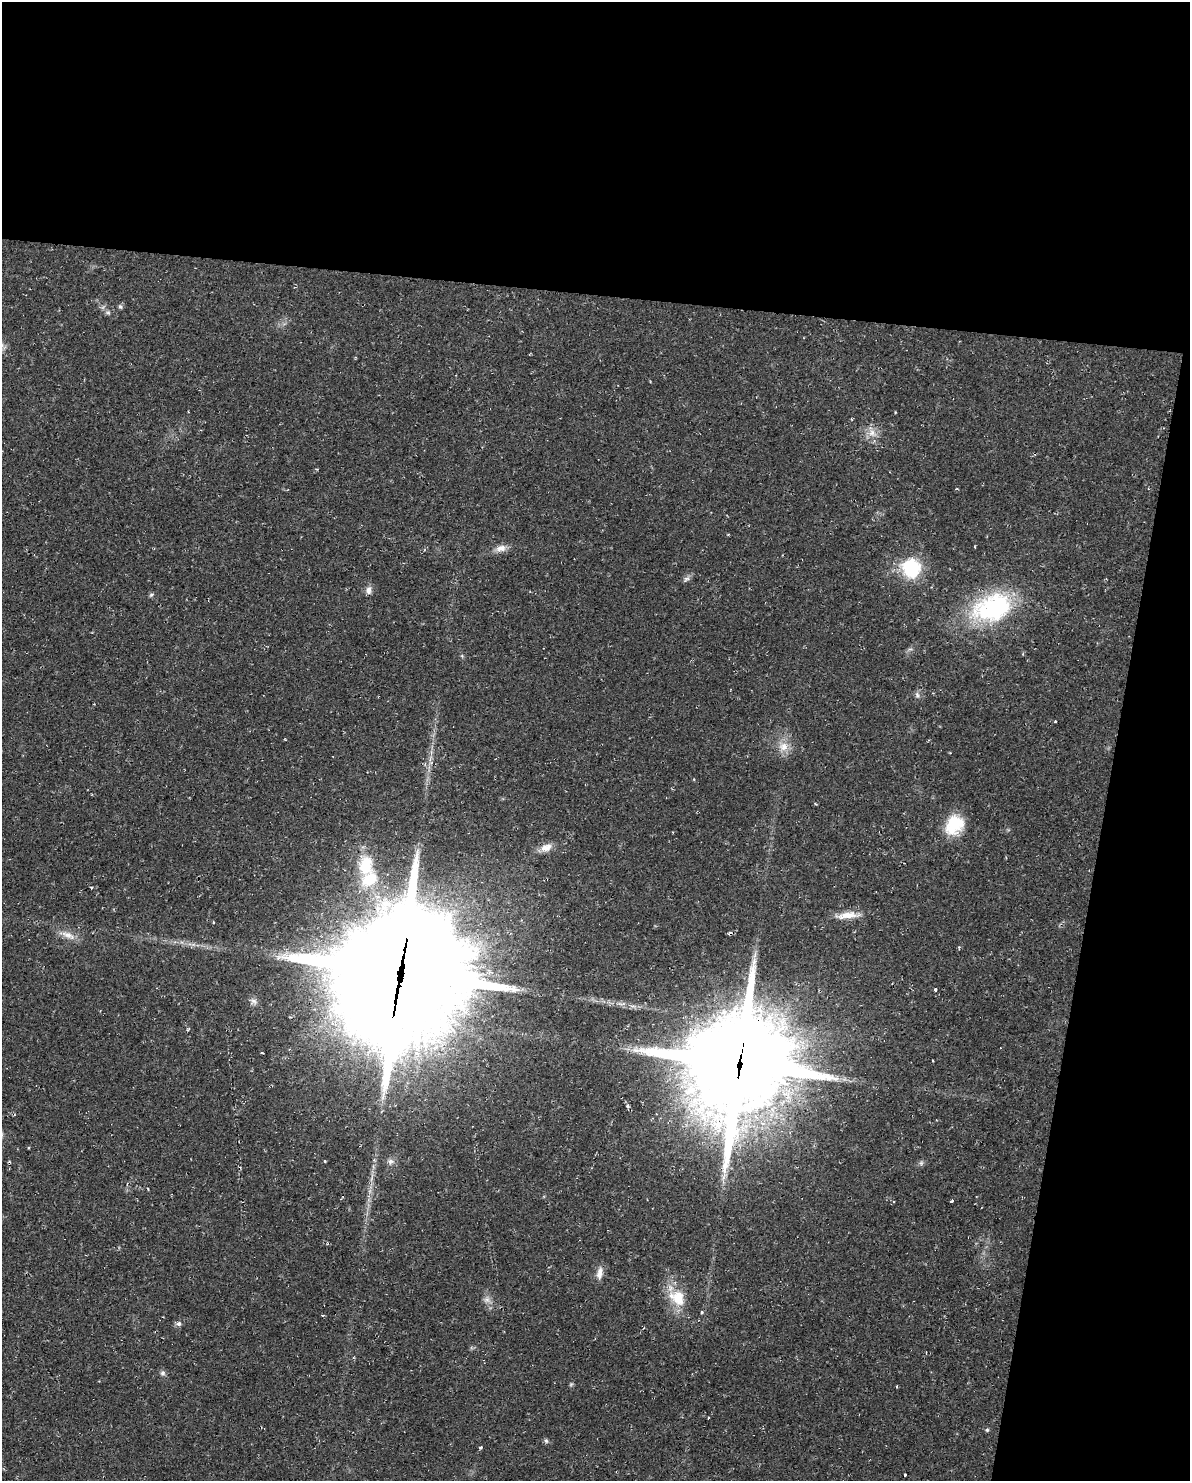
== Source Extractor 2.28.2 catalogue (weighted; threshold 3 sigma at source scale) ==
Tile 4 of 4 x 3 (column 4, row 1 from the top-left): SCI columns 3564-4751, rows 3069-4547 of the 4751 x 4773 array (HDU 1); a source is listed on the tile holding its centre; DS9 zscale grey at full resolution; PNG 1192 x 1483 px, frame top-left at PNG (2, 2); no overlay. Shown black and unused: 26% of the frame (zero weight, under 2 of 3 exposures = <1% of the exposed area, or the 3 px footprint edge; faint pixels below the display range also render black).
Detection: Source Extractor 2.28.2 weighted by HDU 2 'WHT'; one run over the whole footprint, this tile lists its part. Background 0.02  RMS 0.0061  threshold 0.0274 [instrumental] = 3 sigma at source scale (4.5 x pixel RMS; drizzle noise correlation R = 1.50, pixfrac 1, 0.05/0.05 arcsec/px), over >= 5 px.
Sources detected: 45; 2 cosmic-ray / hot-pixel residue — not listed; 1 inside a brighter listed object's ellipse — not listed separately; the other 42 listed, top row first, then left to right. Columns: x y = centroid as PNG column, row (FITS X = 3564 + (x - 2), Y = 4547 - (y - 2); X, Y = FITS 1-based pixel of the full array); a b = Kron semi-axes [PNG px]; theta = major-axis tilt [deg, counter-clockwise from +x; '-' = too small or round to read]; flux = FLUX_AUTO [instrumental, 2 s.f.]
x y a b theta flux
120 306 7 5 -72 1.2
108 312 7 6 - 1.3
872 433 13 10 -61 5.7
501 548 14 9 12 4.5
911 568 21 20 - 33
687 578 8 4 -8 1.3
369 590 10 7 87 2.8
151 595 7 4 30 1
993 608 52 32 18 75
917 695 8 6 -73 1.7
1056 722 3 3 - 3
783 747 14 13 - 7.2
954 825 25 20 48 20
546 848 16 10 20 5.6
365 866 19 13 82 18
91 887 4 3 - 0.82
848 915 29 8 5 8.4
68 935 22 8 -23 6
400 973 49 47 22 16000
935 989 3 3 - 2.6
632 1006 8 5 -6 1.8
262 1052 3 2 - 0.51
739 1064 37 35 15 9500
325 1161 4 3 - 0.55
390 1162 9 8 - 2.6
921 1163 6 5 - 1.2
952 1201 3 3 - 3.3
600 1273 16 8 82 4.2
677 1298 23 18 -47 17
487 1300 9 8 - 2.7
702 1312 4 3 - 1.2
322 1315 3 2 - 2.1
179 1323 7 7 - 1.8
926 1353 3 3 - 0.57
163 1373 7 7 - 1.6
571 1384 6 4 19 0.75
897 1387 3 3 - 0.84
708 1418 3 3 - 1.3
987 1430 5 4 - 0.83
546 1441 7 5 -67 1.2
481 1447 3 3 - 1.6
905 1475 3 3 - 1.6
Overlapping masked pixels (flux is a lower limit): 2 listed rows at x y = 400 973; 739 1064